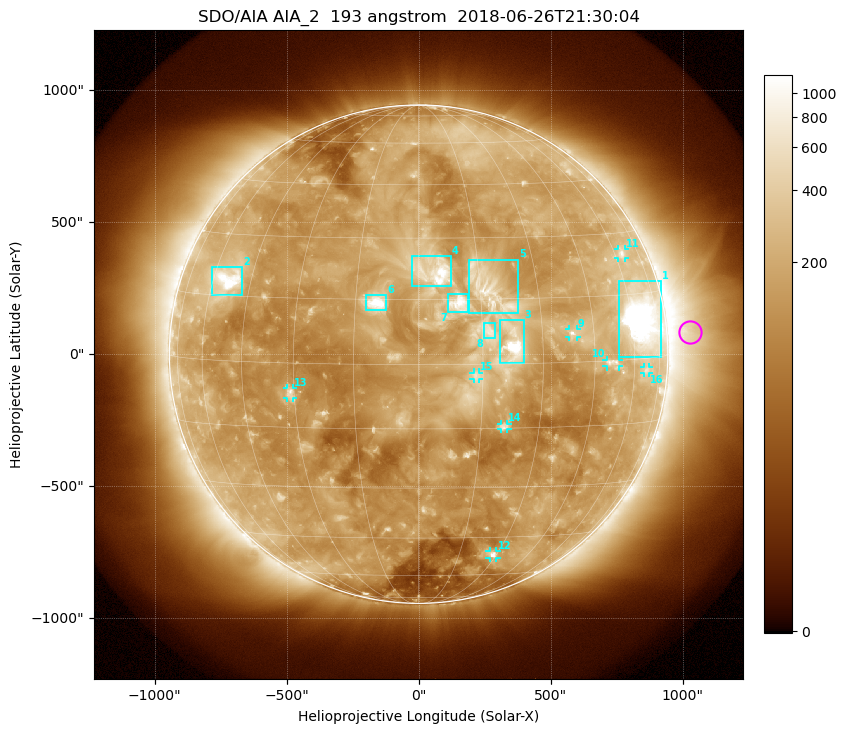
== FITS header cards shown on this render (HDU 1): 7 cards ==
TELESCOP= 'SDO/AIA'
INSTRUME= 'AIA_2'
WAVELNTH=                  193
WAVEUNIT= 'angstrom'
DATE-OBS= '2018-06-26T21:30:04.84'
CTYPE1  = 'HPLN-TAN'
CTYPE2  = 'HPLT-TAN'

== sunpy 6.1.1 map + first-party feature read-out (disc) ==
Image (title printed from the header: SDO/AIA AIA_2  193 angstrom  2018-06-26T21:30:04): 1024 x 1024 px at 2.4 arcsec/px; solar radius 944 arcsec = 393 px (full disc in frame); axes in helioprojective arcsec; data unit not stated in the header (colour bar unlabelled)
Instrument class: DISC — disc imager (sunpy class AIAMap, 193 A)
Bright regions (active regions / flare kernels): reference = the median radial profile (limb darkening/brightening removed); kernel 9 px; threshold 5 sigma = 299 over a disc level ~150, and >= 1.15x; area >= 12 px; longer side >= 9 px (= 22 arcsec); searched inside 0.97 R_sun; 16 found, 16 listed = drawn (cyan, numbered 1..; 8 of them under ~33 arcsec drawn as corner ticks so the feature stays visible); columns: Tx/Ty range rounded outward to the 5 arcsec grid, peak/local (2 s.f.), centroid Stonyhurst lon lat
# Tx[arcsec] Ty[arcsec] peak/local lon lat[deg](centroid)
1 755..920 -10..275 22 +65 +9
2 -785..-665 225..330 9.4 -54 +19
3 310..400 -35..130 16 +23 +4
4 -30..125 260..375 7.7 +4 +22
5 190..380 155..360 5.4 +17 +17
6 -200..-120 165..225 7.1 -10 +14
7 110..190 160..230 5.1 +10 +14
8 245..290 60..120 3.3 +17 +8
9 570..600 65..95 6 +39 +7
10 710..760 -45..-20 4.2 +51 +0
11 755..785 365..400 3.9 +64 +25
12 265..295 -770..-745 5.2 +28 -51
13 -500..-475 -165..-130 5 -31 -7
14 310..335 -285..-265 3.9 +21 -15
15 205..230 -95..-70 2.7 +13 -3
16 855..875 -75..-50 2.9 +66 -3
Off-limb structures (1.02-1.3 R_sun): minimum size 162 px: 3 found; the strongest spans PA ~235..300 deg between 1.02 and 1.3 R_sun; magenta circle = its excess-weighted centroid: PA ~275 deg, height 1.09 R_sun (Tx ~1030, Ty ~85 arcsec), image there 3.8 x the reference